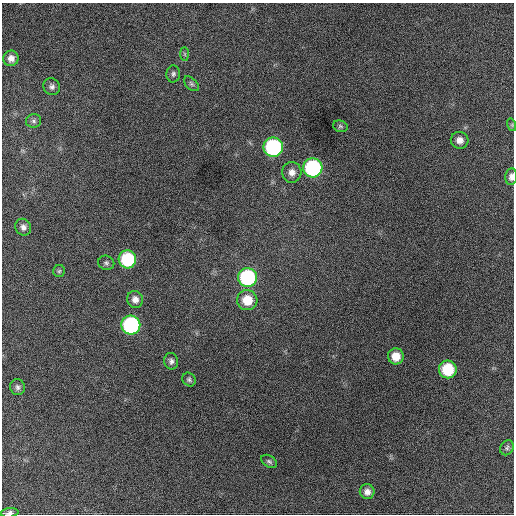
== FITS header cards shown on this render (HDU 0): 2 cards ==
NAXIS1  =                  512 / Axis length
NAXIS2  =                  512 / Axis length

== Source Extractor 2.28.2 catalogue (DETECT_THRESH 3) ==
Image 512 x 512 px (HDU 0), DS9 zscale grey, 1 PNG px = 1 image px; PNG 516 x 516 px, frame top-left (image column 1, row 512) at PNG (2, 3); each listed source drawn as its Kron ellipse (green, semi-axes under 4 px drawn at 4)
Background 812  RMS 22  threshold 65.4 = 3 sigma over >= 5 px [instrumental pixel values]
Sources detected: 30; all 30 listed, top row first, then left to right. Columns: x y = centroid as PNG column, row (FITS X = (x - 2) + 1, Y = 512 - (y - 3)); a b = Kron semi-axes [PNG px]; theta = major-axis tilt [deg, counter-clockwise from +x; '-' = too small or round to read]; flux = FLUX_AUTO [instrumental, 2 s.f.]
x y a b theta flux
185 54 7 4 -89 2500
11 58 8 7 - 9100
173 74 8 7 - 4200
191 84 9 5 -45 3400
52 87 9 8 - 5400
34 121 7 7 - 3900
512 125 6 4 -73 2000
340 126 7 5 -16 2800
460 140 9 8 - 9800
273 147 10 9 - 200000
313 168 9 9 - 200000
292 172 10 9 - 11000
511 177 8 6 84 6800
23 227 8 8 - 6500
127 259 9 9 - 100000
106 263 8 7 - 3700
59 271 6 6 - 2700
247 277 9 9 - 160000
135 299 8 8 - 8900
247 300 10 10 - 29000
131 325 9 9 - 230000
396 356 8 8 - 20000
171 361 8 7 - 4900
448 369 9 9 - 60000
189 379 7 6 - 3300
18 387 8 7 - 4500
507 448 8 6 58 3600
269 461 9 5 -32 3500
367 492 7 7 - 8300
9 513 9 4 5 4900
At the frame edge (FLAGS 8, measured only in part): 2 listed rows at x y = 511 177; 9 513